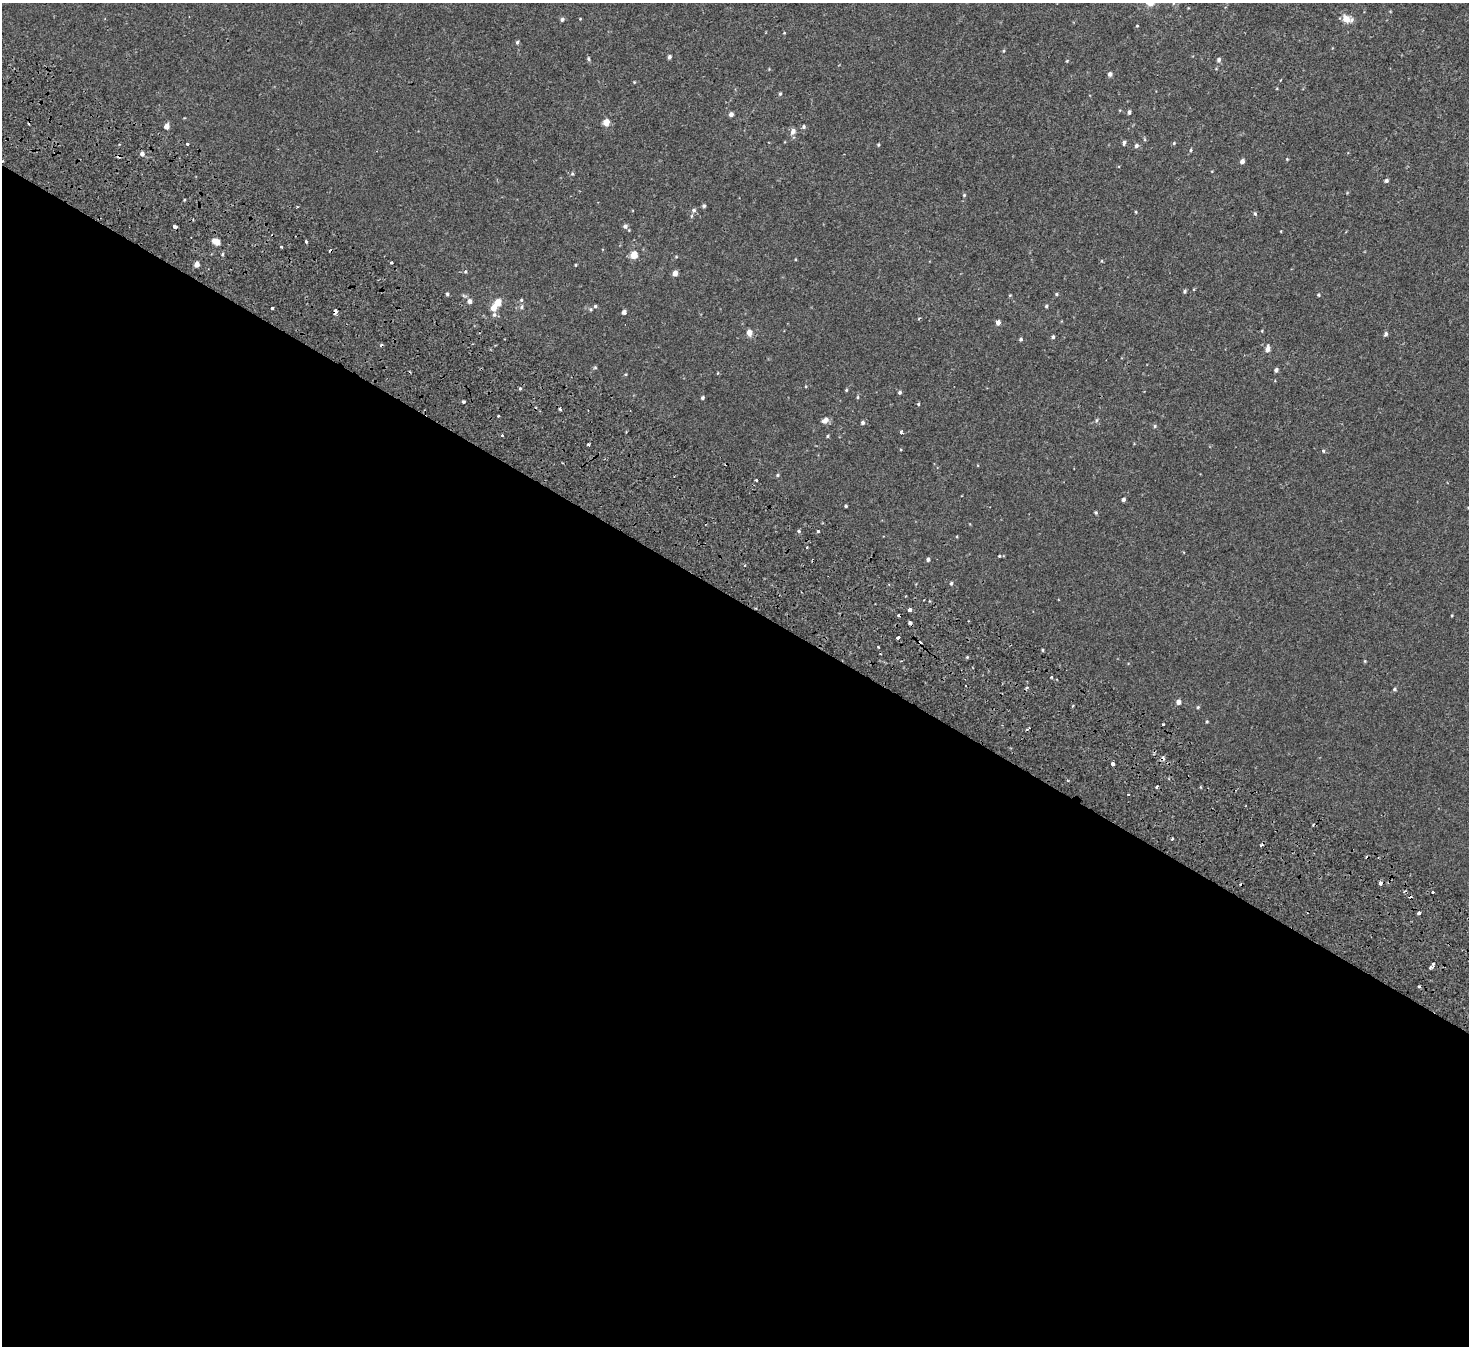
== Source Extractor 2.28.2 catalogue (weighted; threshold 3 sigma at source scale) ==
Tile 14 of 4 x 4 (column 2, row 4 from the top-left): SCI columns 1638-3104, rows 426-1769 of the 6216 x 6287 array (HDU 1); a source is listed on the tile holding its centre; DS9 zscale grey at full resolution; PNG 1471 x 1348 px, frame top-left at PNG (2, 3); no overlay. Shown black and unused: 56% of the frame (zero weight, under 2 of 3 exposures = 11% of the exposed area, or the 3 px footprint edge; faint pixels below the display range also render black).
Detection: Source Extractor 2.28.2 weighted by HDU 2 'WHT'; one run over the whole footprint, this tile lists its part. Background -2.19e-04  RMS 0.0034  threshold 0.0151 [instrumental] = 3 sigma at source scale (4.5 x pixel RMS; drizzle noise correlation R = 1.50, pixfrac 1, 0.0396/0.0396 arcsec/px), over >= 5 px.
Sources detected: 125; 14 cosmic-ray / hot-pixel residue — not listed; the other 111 listed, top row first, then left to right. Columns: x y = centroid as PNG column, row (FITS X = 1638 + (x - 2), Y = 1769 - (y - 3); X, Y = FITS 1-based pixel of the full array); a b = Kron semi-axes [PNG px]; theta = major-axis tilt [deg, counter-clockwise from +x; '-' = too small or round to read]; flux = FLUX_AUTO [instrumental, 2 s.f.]
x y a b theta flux
1346 19 9 8 - 2.6
562 20 5 4 - 0.62
1137 26 4 2 - 0.2
517 42 5 4 - 0.47
669 57 4 4 - 0.6
588 59 5 3 - 0.4
1219 60 5 5 - 0.68
1110 74 4 4 - 1
780 94 4 4 - 0.34
1129 112 4 3 - 0.65
731 114 4 4 - 1.1
606 122 4 4 - 3.9
166 126 5 4 - 2
804 127 5 4 - 0.48
793 131 8 6 64 1.2
1124 143 6 4 82 0.58
1174 143 4 3 - 0.28
187 144 3 3 - 0.97
1136 146 6 5 - 0.62
1190 150 5 3 - 0.31
142 154 5 4 - 0.98
1242 161 4 4 - 1.1
572 174 5 3 - 0.33
1386 181 4 4 - 0.61
964 195 4 4 - 0.29
704 206 4 4 - 0.49
694 210 6 5 - 0.72
1136 212 4 3 - 0.24
1255 214 5 4 - 0.39
175 226 4 3 - 1.2
625 226 5 5 - 0.83
216 241 8 5 -25 2.6
307 242 4 3 - 0.38
281 247 3 3 - 0.85
634 255 5 4 - 5.4
391 263 3 2 - 0.53
197 264 4 4 - 2
576 265 4 3 - 0.24
675 273 5 4 - 1.9
1185 291 4 4 - 0.46
447 294 4 4 - 0.47
1056 294 4 4 - 0.34
1318 295 4 4 - 0.33
521 300 4 4 - 0.37
469 301 5 5 - 1.1
498 303 5 5 - 4.4
595 306 4 4 - 0.42
1046 306 4 4 - 0.39
521 307 5 5 - 0.47
272 308 3 3 - 1.7
494 308 6 5 - 2.4
335 311 4 3 - 2.3
624 312 4 4 - 0.98
494 315 6 5 - 0.66
919 318 4 3 - 0.3
998 322 5 4 - 1.4
749 332 5 4 - 2.4
1386 334 5 4 - 0.65
1053 337 4 3 - 0.47
1021 339 4 4 - 0.47
1268 349 8 5 86 1.2
595 367 5 3 - 0.3
1276 370 4 4 - 0.76
520 388 4 4 - 0.34
846 390 4 3 - 0.29
900 392 4 4 - 0.5
858 397 5 3 - 0.28
702 398 4 3 - 0.49
463 402 3 3 - 0.83
918 404 4 4 - 0.29
560 410 4 3 - 0.51
498 416 3 2 - 0.25
825 420 8 6 34 1.4
1097 420 5 3 - 0.34
863 423 4 4 - 0.54
1155 426 5 4 - 0.38
901 432 3 3 - 0.59
502 435 3 2 - 0.53
827 436 4 3 - 0.3
588 444 3 2 - 0.51
1323 451 4 3 - 0.4
778 475 5 3 - 0.31
756 480 3 2 - 0.34
1123 499 4 4 - 0.65
846 506 3 2 - 0.37
1096 512 4 3 - 0.37
799 531 5 3 - 0.36
818 531 3 3 - 1.9
999 556 4 4 - 0.25
928 559 4 4 - 0.6
951 583 4 4 - 0.51
909 610 4 3 - 4.6
898 637 4 3 - 2.1
966 686 3 3 - 1.1
1394 689 5 4 - 0.4
1178 702 4 4 - 1.4
1072 706 4 3 - 0.33
1198 707 4 4 - 0.33
1207 721 4 3 - 0.26
1163 724 3 2 - 0.37
1113 764 3 3 - 1.6
1157 787 3 2 - 0.39
1128 795 3 2 - 0.51
1172 839 3 2 - 0.31
1380 883 3 3 - 1.6
1404 891 4 3 - 0.45
1433 892 3 3 - 0.81
1419 913 3 3 - 2
1433 964 3 3 - 0.61
1430 967 5 3 - 0.79
1419 986 3 3 - 0.51
Overlapping masked pixels (flux is a lower limit): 1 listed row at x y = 335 311